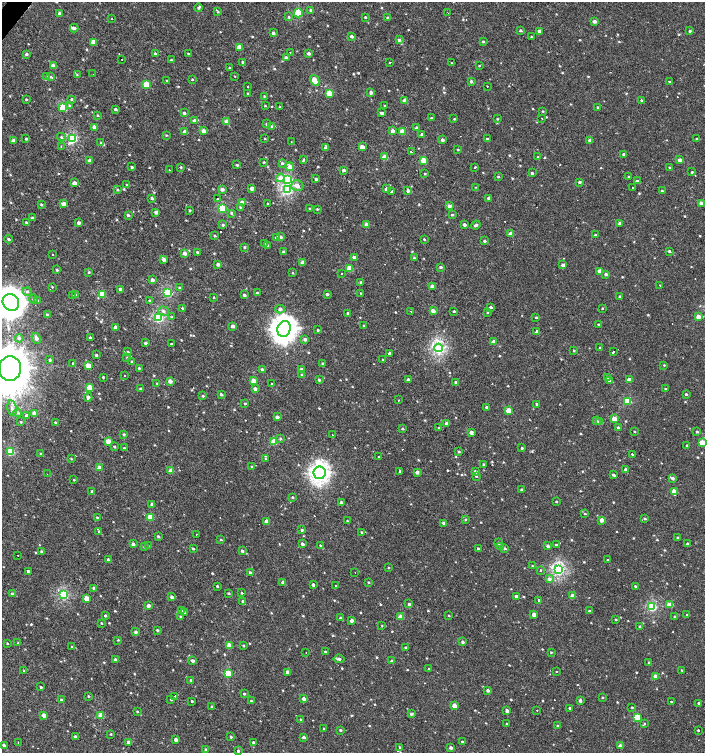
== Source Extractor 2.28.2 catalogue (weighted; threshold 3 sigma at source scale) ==
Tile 11 of 4 x 4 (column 3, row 3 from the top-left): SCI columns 3018-4422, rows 1508-3008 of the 6060 x 6037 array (HDU 1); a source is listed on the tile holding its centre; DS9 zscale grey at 2 x 2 block average (1 PNG px = mean of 2 x 2 image px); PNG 707 x 755 px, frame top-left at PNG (2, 2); each listed source drawn as its Kron ellipse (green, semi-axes under 4 px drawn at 4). Shown black and unused: <1% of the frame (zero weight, under 2 of 3 exposures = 2% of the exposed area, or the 3 px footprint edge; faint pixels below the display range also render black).
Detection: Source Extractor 2.28.2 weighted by HDU 2 'WHT'; one run over the whole footprint, this tile lists its part. Background 0.00107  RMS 0.0038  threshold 0.017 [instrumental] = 3 sigma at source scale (4.5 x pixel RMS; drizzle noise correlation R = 1.50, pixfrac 1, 0.0396/0.0396 arcsec/px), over >= 5 px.
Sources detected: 718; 2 inside a brighter object's white glare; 16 cosmic-ray / hot-pixel residue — neither listed nor drawn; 1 coinciding with a brighter row at this scale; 7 inside a brighter listed object's ellipse — not listed separately; of the other 692, all 500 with FLUX_AUTO >= 0.642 (the completeness limit of this list) listed and drawn (192 fainter detections not listed), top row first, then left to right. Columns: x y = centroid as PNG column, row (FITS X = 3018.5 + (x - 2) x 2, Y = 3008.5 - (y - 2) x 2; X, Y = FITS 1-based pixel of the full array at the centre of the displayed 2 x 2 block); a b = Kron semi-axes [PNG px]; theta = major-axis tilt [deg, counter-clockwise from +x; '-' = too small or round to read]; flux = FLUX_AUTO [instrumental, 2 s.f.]
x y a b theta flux
199 8 4 3 - 1.2
311 10 3 3 - 2.5
218 12 3 3 - 0.79
60 13 3 3 - 2.6
298 13 4 3 - 29
448 13 2 2 - 1.1
289 17 3 3 - 0.89
365 17 3 3 - 1
111 18 2 2 - 4.1
388 18 3 3 - 1.6
595 21 3 3 - 3.4
74 28 4 3 - 2.4
520 30 3 2 - 1.3
539 31 3 3 - 3.1
690 31 3 3 - 1.2
273 33 3 3 - 2
351 36 3 3 - 2.3
532 37 3 2 - 0.66
399 40 4 4 - 1.6
93 42 3 3 - 9.7
483 42 3 3 - 1.1
239 47 3 3 - 10
290 52 2 2 - 0.66
309 53 3 3 - 2.4
26 54 3 3 - 1.7
155 54 3 3 - 1.6
188 54 3 2 - 0.69
286 58 3 3 - 2.5
122 59 2 2 - 1.3
171 60 3 3 - 0.86
243 62 3 3 - 1.4
390 62 2 2 - 0.81
451 63 2 2 - 2.4
53 66 3 3 - 5.5
479 66 3 3 - 0.68
230 68 3 3 - 0.87
93 74 2 2 - 0.74
77 75 4 2 - 0.73
46 76 3 2 - 0.69
235 76 2 2 - 1.7
50 77 4 3 - 1.3
192 79 3 2 - 0.67
315 80 6 3 -62 17
167 81 3 2 - 1
471 81 3 3 - 2
669 82 2 2 - 0.94
146 85 3 3 - 18
487 86 2 2 - 1.4
248 87 2 2 - 1.9
248 93 2 2 - 0.73
329 93 3 3 - 17
371 93 3 3 - 2.3
264 96 3 2 - 0.84
26 99 3 2 - 0.69
72 99 3 3 - 1.2
642 100 3 3 - 1.1
405 101 3 3 - 7.7
265 105 2 2 - 0.65
69 106 4 3 - 1.1
385 106 2 2 - 1.3
280 107 3 3 - 0.65
598 107 3 3 - 0.81
63 108 3 3 - 30
115 109 3 3 - 1.4
543 111 3 2 - 0.68
184 113 3 2 - 1.7
381 113 3 3 - 1.3
98 115 4 3 - 0.96
432 118 3 3 - 0.9
542 118 2 2 - 0.86
454 119 3 2 - 0.68
497 119 3 3 - 0.9
194 121 4 3 - 2.5
227 121 3 3 - 6.2
266 124 3 3 - 0.78
94 127 3 3 - 5.5
272 127 4 4 - 2.4
417 128 3 3 - 2.1
203 131 3 3 - 4.3
393 131 3 3 - 4.5
185 132 3 3 - 5.7
402 132 3 3 - 12
422 134 3 3 - 1.8
166 135 3 2 - 0.71
61 137 4 3 - 1.3
73 138 4 3 - 61
26 139 3 2 - 0.95
265 139 3 2 - 0.67
487 139 3 3 - 1.1
697 139 3 2 - 1.6
442 140 3 3 - 2.5
590 140 3 3 - 2.5
13 141 3 3 - 4
291 141 2 2 - 0.69
101 143 4 3 - 1.6
61 146 2 2 - 0.88
362 147 3 3 - 9
326 148 3 3 - 3.2
458 150 3 2 - 0.68
411 152 2 2 - 2.7
624 154 3 3 - 2.1
385 157 3 3 - 10
538 157 3 2 - 1.1
303 160 4 3 - 0.94
680 160 3 3 - 5.3
90 161 3 3 - 5.2
423 161 3 3 - 17
264 162 3 3 - 0.71
282 163 4 4 - 1.6
237 165 3 3 - 1.1
132 167 3 3 - 1.1
181 167 3 3 - 0.81
290 167 4 4 - 5.1
669 167 2 2 - 0.66
474 168 2 2 - 1
169 170 2 2 - 3.6
344 170 3 3 - 2.2
692 172 3 2 - 0.85
532 173 3 2 - 1.3
425 174 3 3 - 0.73
628 176 3 3 - 0.67
498 177 3 2 - 0.78
280 178 4 4 - 8.3
316 179 3 3 - 1.7
288 180 4 4 - 50
637 181 4 3 - 2.1
579 182 3 3 - 1.6
74 183 3 3 - 4.5
127 185 3 2 - 0.73
297 186 6 5 - 4.9
475 187 2 2 - 0.71
252 188 3 3 - 4.6
633 188 2 2 - 1.8
222 189 3 3 - 3.6
287 189 4 4 - 90
386 189 3 3 - 3.4
117 190 4 3 - 1
391 191 2 2 - 3
408 191 3 3 - 2.6
662 191 3 2 - 0.89
152 198 3 3 - 1.8
489 198 3 3 - 2.7
217 199 2 2 - 2.8
242 203 3 3 - 8
267 203 2 2 - 2.3
701 203 3 3 - 3.9
41 204 3 3 - 0.88
64 204 3 3 - 7.1
449 206 3 3 - 4.5
240 207 3 3 - 0.84
222 208 3 3 - 41
310 209 3 3 - 0.82
317 209 3 3 - 0.95
190 210 3 3 - 0.95
156 212 3 3 - 3.1
231 213 4 3 - 1.2
128 215 3 3 - 1.4
452 215 3 3 - 1.2
32 218 3 3 - 1.7
26 222 3 3 - 0.9
79 223 3 3 - 1.9
620 223 3 3 - 2.5
367 224 3 3 - 3.6
223 225 3 3 - 1.1
464 225 3 2 - 2.5
476 225 5 3 - 1.9
511 234 3 3 - 7.9
595 235 3 2 - 1
215 236 3 3 - 0.9
277 237 3 3 - 2
280 237 3 3 - 3.5
9 239 4 4 - 1.5
424 239 2 2 - 0.83
484 241 3 2 - 1.3
265 243 3 3 - 0.73
268 245 3 3 - 0.81
245 247 3 3 - 1.1
669 251 3 3 - 1.4
197 252 2 2 - 1
283 252 3 3 - 1.6
185 253 3 3 - 3.9
52 254 2 2 - 0.98
354 257 3 3 - 2.6
414 258 3 2 - 0.72
164 259 3 3 - 3.7
303 263 3 3 - 6.2
218 264 3 3 - 3.5
563 265 3 3 - 3.1
441 267 3 3 - 1.3
349 268 3 3 - 20
57 270 3 3 - 1.1
600 271 3 3 - 5.5
89 272 3 3 - 0.86
293 273 3 3 - 0.73
341 274 2 2 - 3.3
606 274 3 3 - 2.6
152 280 3 3 - 3.3
361 282 3 3 - 1.6
660 285 2 2 - 0.9
432 286 3 3 - 4.8
52 287 2 2 - 2.5
180 288 3 3 - 0.81
120 289 3 3 - 2.1
27 291 4 4 - 1.8
167 292 4 3 - 54
257 293 3 3 - 1.5
361 293 2 2 - 1
102 294 3 3 - 20
327 294 3 3 - 1.8
73 295 2 2 - 2.5
76 295 3 3 - 1
244 295 3 3 - 1.8
620 296 3 2 - 0.91
214 297 2 2 - 0.79
33 299 4 4 - 1.5
37 300 4 3 - 0.94
150 301 3 3 - 1.2
11 302 9 8 - 1000
491 307 3 2 - 1.6
602 308 2 2 - 0.96
182 309 3 2 - 3.2
280 309 5 4 - 2.7
164 311 5 4 - 1.9
411 311 2 2 - 1.1
433 311 3 3 - 6.2
454 311 3 2 - 0.88
348 313 3 3 - 2
487 313 3 3 - 0.66
47 315 3 3 - 1.2
698 316 3 3 - 7.5
159 317 4 3 - 77
172 317 3 3 - 0.67
536 317 2 2 - 3
598 324 2 2 - 0.81
233 326 3 3 - 3.3
364 326 3 3 - 0.82
116 327 3 3 - 4.7
284 329 8 6 69 640
318 330 3 2 - 0.94
537 332 3 3 - 3.8
19 338 4 4 - 2
36 338 6 4 -66 2.9
90 338 3 2 - 1.7
305 339 3 3 - 2.6
494 342 3 3 - 7.3
145 343 3 3 - 1.7
171 344 2 2 - 3.2
438 348 4 4 - 130
600 348 3 2 - 1.4
574 351 3 3 - 0.83
128 352 3 3 - 1.2
613 352 2 2 - 3.1
390 353 3 3 - 2.6
96 355 3 3 - 1.2
127 358 3 2 - 0.66
50 360 4 3 - 1.4
383 360 3 2 - 0.89
132 361 3 2 - 0.64
73 363 3 3 - 0.98
323 363 3 2 - 1.2
664 365 3 3 - 0.72
88 366 3 3 - 11
139 368 2 2 - 0.92
10 369 12 11 - 4500
262 369 3 3 - 1.2
301 369 3 3 - 2.9
302 375 4 3 - 1.5
125 376 2 2 - 0.71
103 377 2 2 - 0.78
607 378 3 3 - 2.1
408 379 3 3 - 1.8
629 379 3 3 - 4.4
319 380 3 3 - 1.4
170 381 3 3 - 4.6
254 381 3 3 - 9.8
609 381 3 3 - 1.9
456 382 3 3 - 1.8
157 383 3 3 - 0.7
272 384 2 2 - 0.71
90 388 3 3 - 15
141 389 3 3 - 1.3
255 389 3 3 - 3
665 389 3 3 - 0.78
221 394 3 3 - 2
686 394 3 3 - 1.3
203 396 3 3 - 1.1
88 397 4 4 - 2.5
398 400 2 2 - 0.93
627 401 3 3 - 30
245 403 3 3 - 0.89
537 404 3 2 - 1.1
487 407 3 3 - 1.2
12 408 8 4 -80 3.5
509 411 3 3 - 13
18 412 4 3 - 1.4
34 413 3 3 - 6
27 415 3 3 - 1.9
277 417 3 3 - 3.8
614 419 3 3 - 9.1
596 421 4 3 - 1.7
21 422 3 3 - 0.73
55 422 3 2 - 0.75
600 422 3 3 - 5
446 423 3 3 - 2.8
618 427 3 2 - 0.86
439 428 3 3 - 0.79
403 429 3 3 - 1
471 432 3 3 - 3.7
635 432 2 2 - 0.68
697 432 3 3 - 0.94
124 434 3 3 - 1
333 435 2 2 - 1.1
280 439 4 3 - 1.1
108 441 3 3 - 8.5
274 442 3 3 - 17
702 443 3 3 - 15
687 445 2 2 - 0.79
114 447 3 2 - 0.86
124 448 3 2 - 0.86
522 448 3 2 - 0.97
10 452 3 3 - 38
459 452 2 2 - 0.98
41 454 3 3 - 1.3
632 454 2 2 - 3.8
379 457 2 2 - 3.6
71 459 3 2 - 0.71
265 459 3 3 - 0.77
483 464 3 3 - 1.1
252 466 3 3 - 0.96
100 468 3 3 - 7.9
626 469 3 3 - 2.1
171 471 3 3 - 8.5
400 471 3 3 - 1.1
417 472 4 3 - 3
475 472 3 3 - 2.7
320 473 6 6 - 350
47 474 2 2 - 0.83
613 475 4 2 - 1.5
476 476 3 2 - 0.76
672 478 3 3 - 2
74 480 3 3 - 0.68
522 490 3 2 - 1.9
92 491 3 2 - 1.4
674 491 3 3 - 9.8
292 497 3 3 - 0.86
556 501 2 2 - 0.71
341 502 3 3 - 2.9
152 504 3 3 - 1.9
585 514 3 3 - 0.84
97 517 3 3 - 0.72
150 517 3 3 - 20
465 519 3 3 - 0.78
645 519 3 3 - 1.1
602 520 3 3 - 6.1
266 521 3 3 - 4.8
347 521 3 2 - 0.69
444 523 3 3 - 4.1
302 530 3 3 - 1.6
99 531 3 3 - 0.82
361 532 3 3 - 0.71
196 534 2 2 - 0.84
158 536 3 3 - 1.4
678 538 3 2 - 1.4
221 540 3 3 - 0.77
498 543 3 3 - 1.7
133 544 3 3 - 2.8
302 544 3 3 - 2.2
688 544 3 3 - 1.7
320 545 4 2 - 0.76
556 545 3 2 - 1.2
148 546 3 3 - 0.7
501 546 4 3 - 1
548 546 3 3 - 2.5
144 547 3 3 - 0.65
478 548 2 2 - 1.1
505 548 3 3 - 1.4
193 549 3 3 - 1.2
41 551 3 3 - 0.98
242 551 3 3 - 1.8
18 556 2 2 - 1.4
108 560 3 3 - 1.2
608 560 3 3 - 1
532 566 3 3 - 0.81
388 568 3 2 - 0.66
558 569 4 3 - 120
540 570 2 2 - 2.6
28 571 2 2 - 1.6
250 573 3 3 - 1.4
355 573 2 2 - 1.3
549 579 4 4 - 2.4
283 582 3 3 - 3.4
369 582 3 2 - 0.84
313 585 3 3 - 1.4
217 586 2 2 - 1.1
336 586 2 2 - 1.3
635 586 3 3 - 0.88
94 588 3 3 - 2.3
229 593 3 3 - 1
242 593 3 2 - 0.74
12 594 3 3 - 1.6
64 595 4 3 - 74
516 596 3 3 - 1.8
573 596 3 3 - 7.5
172 597 3 3 - 3
87 598 3 3 - 9.6
539 600 2 2 - 12
243 601 4 3 - 1.3
409 604 3 3 - 1.6
670 605 3 3 - 10
148 606 3 3 - 4.6
652 607 4 3 - 63
182 611 4 2 - 0.68
589 611 3 2 - 1.4
185 612 3 3 - 0.79
534 614 3 2 - 5.6
687 614 2 2 - 3.3
449 615 2 2 - 0.71
105 616 3 3 - 1.3
674 616 3 3 - 0.69
181 617 3 3 - 1.8
401 617 3 3 - 10
340 618 4 3 - 1.3
352 620 3 3 - 3.6
616 620 3 2 - 0.72
101 623 3 2 - 0.66
382 626 3 3 - 0.71
640 626 3 3 - 1.1
157 630 3 3 - 1.2
136 632 3 3 - 2
118 640 3 2 - 0.68
463 642 3 3 - 1.8
7 643 3 3 - 0.69
18 643 2 2 - 5.8
229 646 3 3 - 13
243 646 3 3 - 0.97
72 647 3 3 - 0.64
405 647 3 2 - 0.85
306 652 2 2 - 0.66
325 652 3 2 - 1.3
551 652 3 2 - 0.73
339 659 5 3 - 2.1
115 660 3 3 - 1.9
193 661 4 3 - 2.3
392 661 3 3 - 2.8
649 662 3 2 - 0.96
429 669 3 3 - 0.71
682 670 3 2 - 0.68
24 671 3 3 - 0.71
556 671 2 2 - 2.9
288 672 3 3 - 5.6
228 674 3 3 - 32
656 676 3 3 - 7.5
191 680 3 2 - 1
41 687 3 3 - 1.2
488 690 3 2 - 3.1
244 694 2 2 - 1
88 696 3 3 - 0.73
175 696 2 2 - 20
602 697 3 2 - 0.92
304 699 3 3 - 3.8
61 700 3 3 - 1.9
171 700 3 2 - 0.69
192 701 3 2 - 1
251 701 3 3 - 0.88
580 701 3 3 - 1.9
671 701 2 2 - 4
699 703 3 2 - 1.4
455 706 3 3 - 8
212 707 3 3 - 1
632 707 3 3 - 0.76
570 708 2 2 - 1.4
537 710 2 2 - 0.77
507 711 3 3 - 3.3
137 712 3 2 - 0.78
411 714 4 3 - 1.6
44 715 3 3 - 7.1
101 715 3 3 - 14
637 717 3 3 - 25
301 719 3 2 - 0.84
507 724 2 2 - 1.1
644 724 3 3 - 0.76
558 726 3 3 - 0.93
324 728 2 2 - 0.67
340 730 2 2 - 1.3
698 731 2 2 - 4.7
111 734 3 3 - 0.69
75 736 3 3 - 1.2
231 737 3 3 - 1.2
304 737 3 3 - 2.2
176 740 3 3 - 4.4
18 742 2 2 - 0.82
129 742 3 3 - 6.3
254 742 3 2 - 1.9
462 742 2 2 - 0.98
4 745 3 2 - 1.3
621 746 3 2 - 5.4
400 747 3 2 - 0.84
451 748 3 3 - 2.3
206 750 3 3 - 1.4
238 751 3 3 - 1.3
Isophote crosses this tile's border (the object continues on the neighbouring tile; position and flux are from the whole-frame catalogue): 3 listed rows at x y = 11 302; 10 369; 702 443